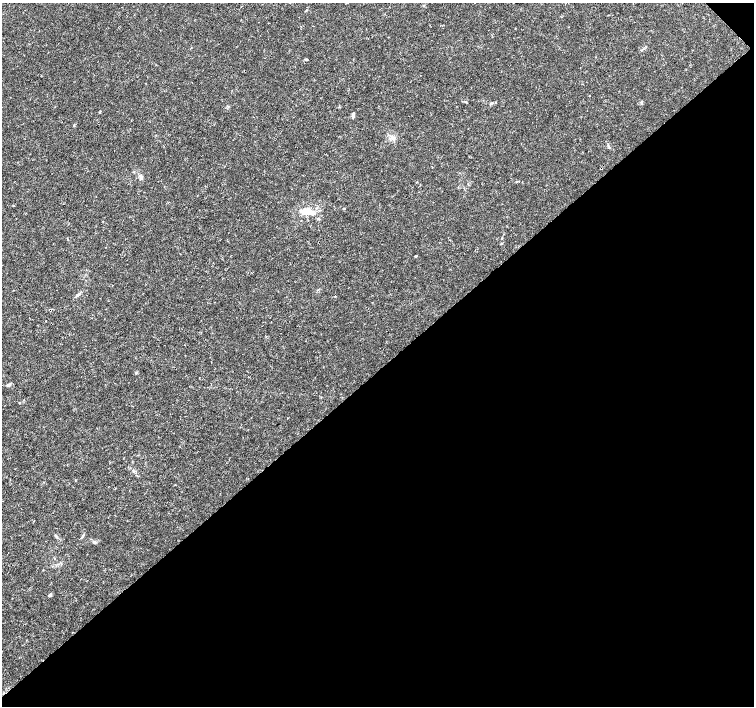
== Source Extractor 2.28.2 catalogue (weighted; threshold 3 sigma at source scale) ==
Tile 12 of 4 x 4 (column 4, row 3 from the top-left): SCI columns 4513-6016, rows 1558-2964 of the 6022 x 5995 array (HDU 1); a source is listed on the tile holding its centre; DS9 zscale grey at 2 x 2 block average (1 PNG px = mean of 2 x 2 image px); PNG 756 x 708 px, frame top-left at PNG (2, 3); no overlay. Shown black and unused: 48% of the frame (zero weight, under 3 of 4 exposures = <1% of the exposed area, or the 3 px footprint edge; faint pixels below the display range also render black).
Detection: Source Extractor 2.28.2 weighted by HDU 2 'WHT'; one run over the whole footprint, this tile lists its part. Background 0.00168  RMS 9.3e-04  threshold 0.00418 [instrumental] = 3 sigma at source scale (4.5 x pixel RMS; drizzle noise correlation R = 1.50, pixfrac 1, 0.0396/0.0396 arcsec/px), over >= 5 px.
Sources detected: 16; all 16 listed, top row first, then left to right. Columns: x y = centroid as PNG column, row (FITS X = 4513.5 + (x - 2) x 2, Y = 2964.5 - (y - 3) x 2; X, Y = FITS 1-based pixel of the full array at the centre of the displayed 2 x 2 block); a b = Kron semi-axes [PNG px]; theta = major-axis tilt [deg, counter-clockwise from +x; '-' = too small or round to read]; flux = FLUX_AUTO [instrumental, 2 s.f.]
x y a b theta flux
424 5 3 3 - 0.19
306 59 3 2 - 0.26
491 103 4 3 - 0.25
353 115 7 2 86 0.59
393 138 8 5 -62 0.79
141 177 7 4 -72 0.71
317 208 4 2 - 0.19
344 209 3 2 - 0.13
306 211 7 5 7 3.2
318 219 4 3 - 0.27
416 256 3 2 - 0.25
78 294 8 3 33 0.45
9 385 5 3 - 0.51
19 403 3 2 - 0.12
57 537 3 2 - 0.17
50 595 2 2 - 0.8
Diffuse or blended objects may show on this block-average render without a row.